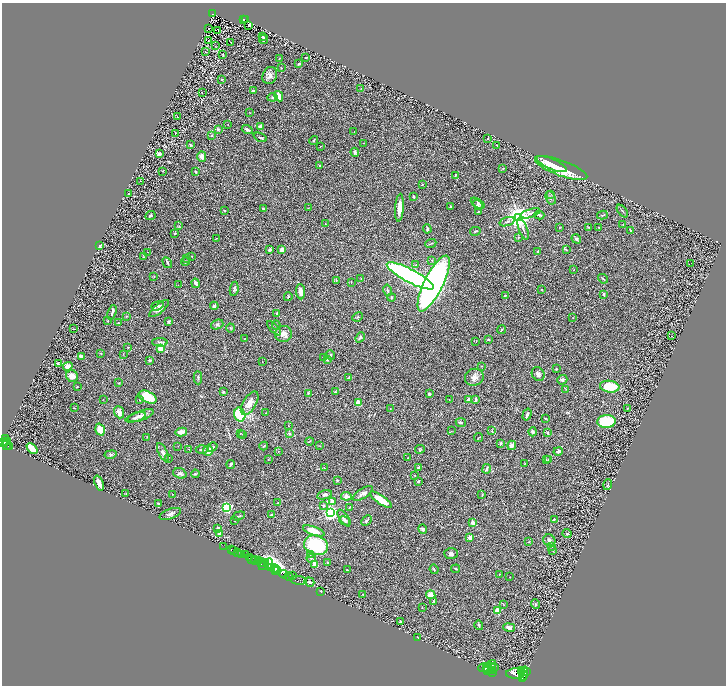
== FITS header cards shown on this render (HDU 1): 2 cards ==
NAXIS1  =                 1448
NAXIS2  =                 1367

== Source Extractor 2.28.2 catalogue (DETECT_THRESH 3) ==
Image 1448 x 1367 px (HDU 1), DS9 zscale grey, zoomed out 1/2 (1 PNG px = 2 x 2 image px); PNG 728 x 688 px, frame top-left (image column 1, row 1366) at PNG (2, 3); each listed source drawn as its Kron ellipse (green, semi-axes under 4 px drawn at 4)
Background 0.388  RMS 0.028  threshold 0.0831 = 3 sigma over >= 5 px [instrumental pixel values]
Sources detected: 375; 41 cannot appear on this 1/2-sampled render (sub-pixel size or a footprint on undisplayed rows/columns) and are neither listed nor drawn; the other 334 listed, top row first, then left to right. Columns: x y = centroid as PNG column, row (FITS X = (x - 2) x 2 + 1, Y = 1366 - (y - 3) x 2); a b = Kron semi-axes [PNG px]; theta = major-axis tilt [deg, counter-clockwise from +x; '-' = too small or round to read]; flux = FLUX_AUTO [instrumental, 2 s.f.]
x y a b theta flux
213 14 3 3 - 77
243 19 2 2 - 47
246 20 2 1 - 1.1
248 25 2 1 - 3.4
209 29 2 1 - 2.3
218 30 2 1 - 27
263 36 2 2 - 3.5
264 39 5 2 - 6.3
208 41 2 1 - 1.5
231 42 2 1 - 2.2
215 46 2 2 - 1.4
205 51 2 1 - 38
223 54 2 2 - 2.8
305 58 3 2 - 2.7
279 59 4 2 - 3.6
299 64 3 2 - 6.8
281 68 2 2 - 2.8
270 75 9 7 65 26
221 79 2 2 - 1.8
361 88 3 2 - 2.7
253 91 3 2 - 6.2
202 93 3 1 - 2.1
279 96 5 3 - 41
272 97 5 3 - 7
250 113 3 1 - 1.9
177 117 3 2 - 2.7
228 125 2 1 - 1.3
260 127 2 2 - 90
218 129 4 3 - 7.9
247 130 5 3 - 11
354 132 3 2 - 2.1
175 133 3 1 - 1.7
211 136 3 3 - 3.5
260 137 7 2 -24 9.9
488 139 2 2 - 2.1
314 140 4 3 - 4.7
363 143 2 1 - 1.1
190 145 4 3 - 4
497 145 3 2 - 5.6
320 146 2 2 - 5.1
355 152 4 3 - 11
159 154 4 4 - 17
202 157 5 4 - 18
552 164 16 5 -24 69
319 166 3 2 - 3.7
561 168 28 7 -20 180
503 169 3 2 - 2.3
162 171 2 2 - 2.5
195 172 3 2 - 4.6
455 175 3 2 - 4.8
140 181 2 1 - 0.87
422 185 3 2 - 3.3
128 194 2 2 - 2.9
551 194 3 2 - 2.6
414 197 4 2 - 6.5
551 198 7 4 -64 15
478 203 8 4 -32 10
478 205 5 3 - 5.8
451 206 3 2 - 2.4
263 208 2 2 - 3.3
308 208 2 2 - 2.2
399 208 14 3 86 63
224 210 2 2 - 4
622 211 7 2 -50 5.7
478 212 3 2 - 4.7
530 213 10 3 17 15
539 215 5 3 - 10
602 215 5 2 - 6
150 216 5 3 - 6.4
519 217 4 4 - 6400
507 222 8 3 19 9.4
325 224 3 2 - 1.7
623 225 2 2 - 2
179 226 3 2 - 3.3
559 227 3 2 - 2.7
589 227 2 2 - 2.4
599 227 2 1 - 3.4
427 229 4 3 - 11
523 229 12 3 -70 16
630 230 3 2 - 3.5
475 231 5 3 - 7.1
175 233 4 2 - 3
518 237 3 2 - 2.3
216 238 3 1 - 1.9
576 239 5 3 - 14
431 243 5 2 - 5.3
99 246 2 2 - 68
282 249 4 3 - 21
270 250 2 2 - 36
566 250 4 3 - 4.2
538 251 2 2 - 6.1
148 252 2 1 - 1.2
192 256 3 2 - 1.8
143 257 4 2 - 3.3
187 258 3 2 - 2.5
432 260 2 2 - 4.1
185 262 4 2 - 3.3
167 263 6 2 -58 8.7
691 263 2 1 - 40
416 265 4 3 - 5.4
574 269 2 1 - 1.6
154 276 3 2 - 2.8
410 276 26 6 -28 2000
361 278 3 2 - 2.9
603 279 5 2 - 6.1
336 281 4 3 - 5.7
351 282 3 1 - 2.2
195 283 5 3 - 21
434 283 31 9 64 2400
178 285 2 1 - 1.1
234 289 7 3 81 11
541 289 2 2 - 2.3
387 290 6 2 -78 6.8
301 292 8 4 -84 25
604 294 4 2 - 9.7
505 295 3 2 - 2.9
288 297 4 3 - 5.3
391 297 4 3 - 8
157 306 6 3 20 9.6
214 306 4 3 - 11
159 309 12 4 40 31
112 312 7 2 72 11
277 313 3 2 - 7
127 316 3 2 - 2.4
358 317 5 3 - 5.1
573 318 2 1 - 1.4
108 321 2 1 - 4.2
169 322 3 3 - 11
118 323 2 2 - 11
217 325 6 5 - 11
276 325 5 2 - 4.3
230 328 4 3 - 4.7
274 328 9 3 -47 10
73 329 2 2 - 2.5
502 330 4 2 - 4.7
283 334 8 8 - 40
671 336 3 2 - 3.1
360 337 5 3 - 12
244 339 2 2 - 2
488 340 3 2 - 4
476 341 3 2 - 2.1
160 342 8 3 -2 11
128 347 2 2 - 2.3
161 349 3 3 - 55
101 354 3 2 - 2.5
123 354 3 2 - 2.5
330 355 4 3 - 8.4
82 356 3 2 - 20
323 358 2 2 - 2
327 359 2 2 - 16
150 360 2 2 - 23
262 362 2 1 - 1.4
58 363 4 3 - 12
68 366 5 3 - 30
482 366 2 2 - 2.2
556 369 2 2 - 8.3
538 374 7 6 - 18
72 376 6 5 - 44
474 377 9 8 - 29
198 378 6 3 -88 9
349 378 4 3 - 5.4
562 380 5 4 - 14
119 383 3 2 - 2.9
77 387 3 2 - 2.4
610 387 10 6 -7 130
565 389 3 2 - 3.2
223 392 3 2 - 6.5
336 392 3 2 - 2.8
308 394 3 2 - 5.9
429 394 3 3 - 6
148 397 10 5 -27 110
103 399 2 2 - 1.6
449 399 2 2 - 2.8
469 399 2 2 - 78
140 400 3 2 - 7
476 400 4 2 - 12
358 402 2 2 - 140
250 403 13 6 59 50
74 408 3 1 - 2
627 408 2 2 - 6.8
390 409 2 2 - 2.7
119 412 6 4 -69 40
266 413 2 2 - 1.8
240 415 7 5 -74 220
527 415 6 3 73 16
141 416 13 5 20 27
136 417 10 3 17 14
545 418 3 2 - 3.4
606 421 9 6 4 330
461 423 5 3 - 6.3
288 426 2 1 - 1.4
100 430 6 4 -72 64
451 431 3 2 - 2.2
492 431 3 3 - 4
181 432 6 3 12 45
533 432 4 3 - 12
241 433 3 2 - 3.3
548 433 3 3 - 7.1
242 434 3 2 - 3.8
290 434 3 3 - 10
147 437 3 2 - 2.2
479 437 4 2 - 3.6
5 439 4 3 - 370
5 441 3 1 - 270
310 441 4 2 - 3.2
3 442 4 2 - 550
501 443 3 3 - 5.9
7 444 6 2 79 290
512 445 5 4 - 22
9 446 3 2 - 180
178 446 3 2 - 1.6
264 446 4 3 - 6.2
320 446 3 2 - 2.1
212 447 5 3 - 8.2
32 448 6 3 -44 130
188 449 2 1 - 1.5
202 449 6 3 1 10
420 449 5 3 - 4.2
208 451 5 5 - 34
558 451 5 3 - 18
163 452 10 4 -64 19
278 452 2 1 - 1.7
111 454 6 3 10 7.7
168 458 3 2 - 3.4
407 458 2 2 - 1.8
268 460 2 1 - 1.4
546 460 3 2 - 3
548 460 3 2 - 2.2
525 463 3 2 - 2.7
231 464 4 3 - 9.9
324 468 3 2 - 2
419 468 2 2 - 31
487 469 5 2 - 9.9
180 473 7 5 -21 17
195 474 4 3 - 5.9
414 475 3 2 - 3.4
337 480 3 3 - 5.6
418 481 3 2 - 7.5
99 483 8 3 -69 35
608 485 5 2 - 4.7
126 493 4 2 - 2.9
363 493 11 5 33 19
173 494 3 2 - 3
325 495 8 4 13 14
482 495 4 2 - 2.9
346 496 5 4 - 24
381 500 13 4 -34 100
332 501 2 2 - 41
158 503 2 2 - 11
278 503 3 2 - 3.6
324 506 4 3 - 6.5
227 507 3 3 - 780
349 507 2 2 - 3.9
331 513 3 3 - 1900
170 514 11 5 20 20
271 515 4 3 - 7.5
239 516 6 2 18 7.1
344 518 9 4 -56 16
554 519 3 2 - 4.7
366 520 6 3 44 8.1
235 521 2 2 - 2
345 521 6 2 -23 6.8
473 523 2 2 - 89
218 529 4 3 - 16
423 529 5 3 - 11
314 531 11 4 -19 78
220 534 2 2 - 39
567 534 4 2 - 4.8
470 537 2 2 - 100
549 540 6 5 - 15
529 542 2 2 - 3.5
316 545 12 9 -19 380
223 546 3 1 - 7.9
551 547 2 2 - 3
231 550 2 1 - 10
553 550 3 2 - 5.2
234 551 2 1 - 37
238 553 2 1 - 140
242 554 3 2 - 410
451 554 7 5 -3 15
245 555 3 1 - 110
310 555 4 3 - 6.2
250 558 3 1 - 43
311 558 4 3 - 7.1
254 559 2 1 - 110
252 560 2 1 - 59
259 560 2 1 - 250
256 561 3 1 - 300
263 562 3 1 - 340
327 563 4 2 - 4.2
261 564 2 1 - 240
264 564 6 4 51 440
269 564 6 4 85 720
315 565 4 3 - 48
271 568 3 2 - 850
274 568 4 2 - 2000
434 569 5 3 - 6.5
456 569 4 2 - 4.7
276 570 3 1 - 1200
278 570 3 2 - 1300
347 570 3 2 - 2.2
284 574 4 2 - 730
499 574 2 2 - 4.4
289 576 4 2 - 300
292 576 2 1 - 13
510 577 2 1 - 1.4
298 580 8 3 -6 210
309 582 5 3 - 13
320 591 3 2 - 3
362 594 2 2 - 2
431 595 5 4 - 33
434 601 3 3 - 4.1
503 604 3 2 - 2.6
535 604 5 4 - 7.8
422 608 2 2 - 2.1
498 611 2 2 - 210
400 622 3 2 - 6.1
479 625 5 3 - 5.3
509 627 6 3 -11 20
418 638 2 1 - 1.5
490 666 7 3 44 3000
493 667 3 2 - 980
494 667 3 2 - 1100
484 668 5 3 - 4600
486 669 2 2 - 1400
493 670 4 3 - 1700
488 671 2 2 - 1500
521 671 2 2 - 810
523 671 5 2 - 1900
526 671 3 1 - 530
492 673 3 2 - 720
516 674 9 5 -1 6800
523 675 5 3 - 2500
522 678 3 2 - 1100
At the frame edge (FLAGS 8, measured only in part): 1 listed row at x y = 3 442
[41 sub-pixel or undisplayed-footprint detections neither listed nor drawn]